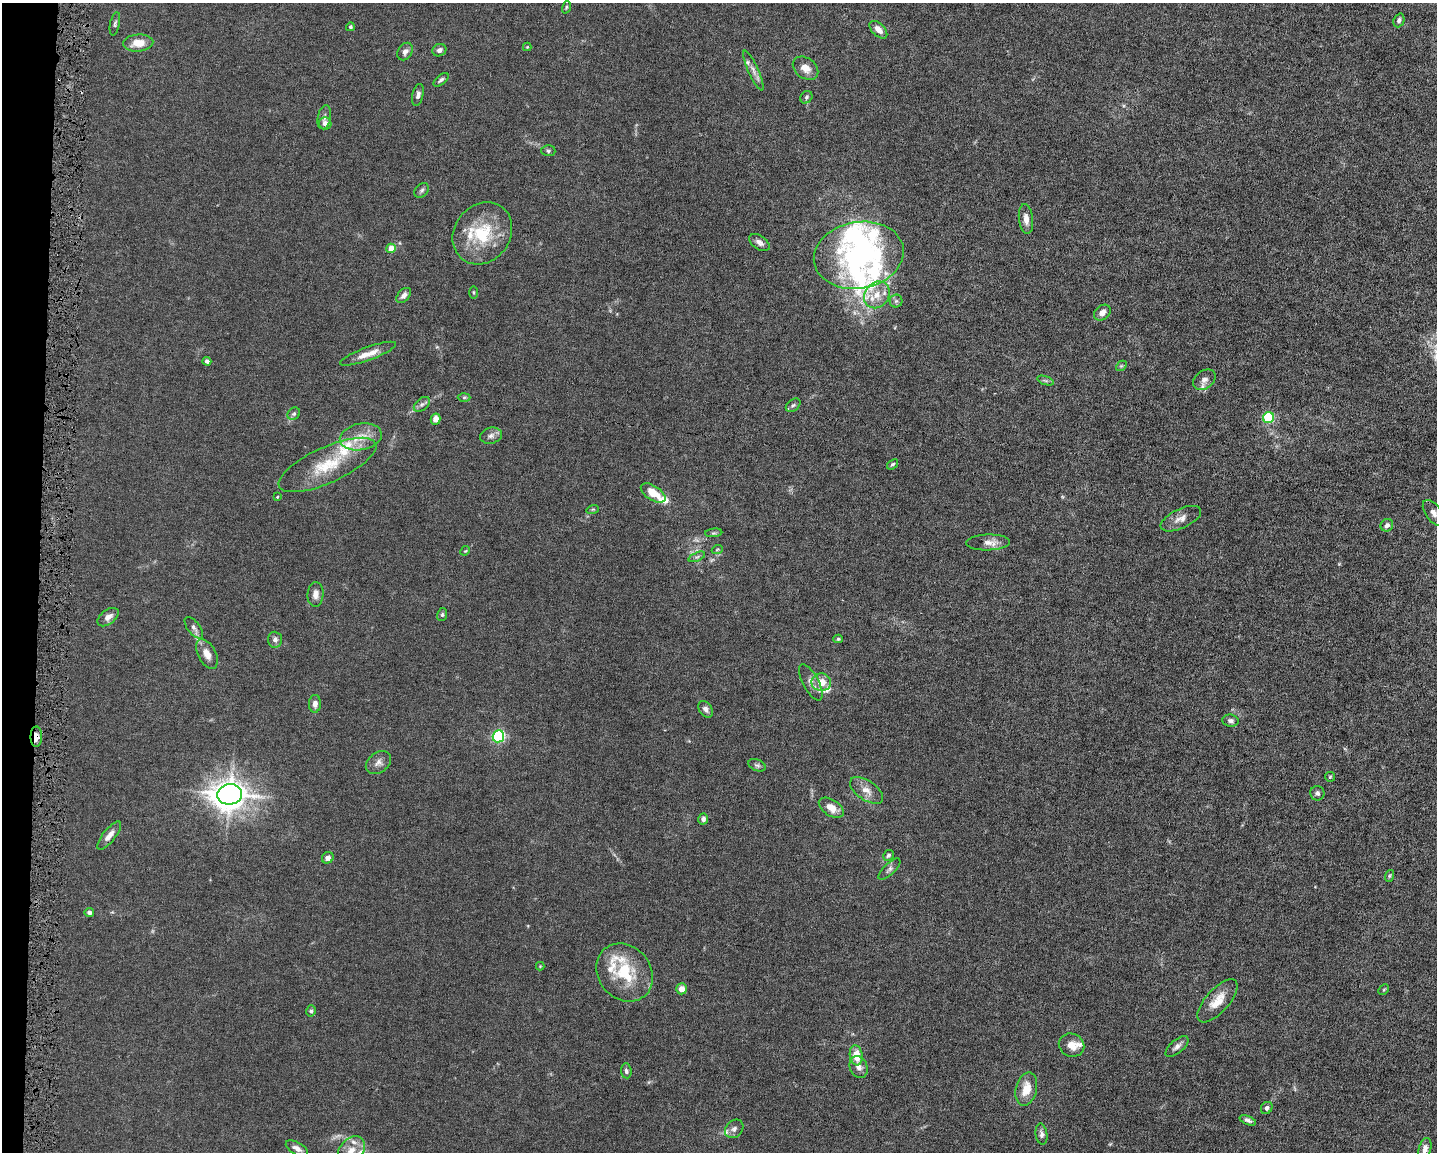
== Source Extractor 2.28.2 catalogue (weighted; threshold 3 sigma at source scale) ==
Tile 7 of 3 x 4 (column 1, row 3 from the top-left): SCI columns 218-1652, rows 1151-2300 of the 4629 x 4599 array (HDU 1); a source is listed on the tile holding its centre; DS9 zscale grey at full resolution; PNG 1439 x 1154 px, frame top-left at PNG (2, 3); each listed source drawn as its Kron ellipse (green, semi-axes under 4 px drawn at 4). Shown black and unused: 3% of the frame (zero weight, under 4 of 8 exposures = <1% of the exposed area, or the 3 px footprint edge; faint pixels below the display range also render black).
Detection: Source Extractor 2.28.2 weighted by HDU 2 'WHT'; one run over the whole footprint, this tile lists its part. Background 0.0149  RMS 0.0024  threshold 0.00965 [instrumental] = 3 sigma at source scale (4.09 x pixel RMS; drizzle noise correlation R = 1.36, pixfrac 0.8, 0.05/0.05 arcsec/px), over >= 5 px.
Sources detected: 119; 2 too faint to see at this stretch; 4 inside a brighter object's white glare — neither listed nor drawn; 12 inside a brighter listed object's ellipse — not listed separately; the other 101 listed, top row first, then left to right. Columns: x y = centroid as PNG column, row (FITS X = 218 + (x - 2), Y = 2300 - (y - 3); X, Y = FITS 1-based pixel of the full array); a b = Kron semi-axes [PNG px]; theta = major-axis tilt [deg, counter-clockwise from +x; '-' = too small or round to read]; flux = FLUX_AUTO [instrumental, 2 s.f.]
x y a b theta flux
566 7 6 4 72 0.3
1399 20 7 5 68 0.56
115 24 12 4 78 0.51
350 27 4 4 - 0.3
878 30 11 6 -45 1.5
138 43 15 8 4 3
527 47 4 4 - 0.17
439 50 7 6 - 0.68
405 51 9 7 56 0.95
805 68 14 10 -37 1.9
753 70 21 5 -66 1.3
441 80 9 4 40 0.53
418 95 11 5 77 0.76
806 97 6 5 - 0.41
324 117 12 6 79 0.79
325 124 6 6 - 0.93
548 151 7 5 -2 0.38
422 190 8 6 46 0.5
1026 219 15 7 -83 1.5
482 233 33 28 53 10
759 242 11 7 -36 0.92
391 248 5 4 - 2.5
859 255 45 33 10 36
473 292 6 3 -90 0.23
404 295 9 5 48 0.86
877 295 14 12 51 2.8
896 301 6 6 - 0.47
1102 313 9 7 39 1.1
368 354 30 6 20 2.4
207 361 4 4 - 0.62
1121 366 6 4 43 0.3
1204 380 12 9 36 1.2
1045 381 8 3 -19 0.38
464 397 6 4 1 0.34
422 404 9 5 40 0.62
793 405 8 5 38 0.45
294 414 7 5 43 0.42
1268 418 6 5 - 21
436 419 5 5 - 1.3
491 436 11 8 13 0.86
361 437 21 13 11 3.6
892 464 6 4 39 0.37
327 465 53 18 24 9.5
653 493 14 7 -32 3.7
277 497 3 3 - 0.22
593 509 6 4 18 0.24
1434 513 15 8 -53 1.4
1181 519 22 9 25 1.8
1387 525 6 6 - 0.78
714 533 8 3 5 0.32
988 542 22 8 2 1.7
717 550 5 3 - 0.2
465 551 5 4 - 0.21
697 557 9 4 22 0.48
315 594 12 8 85 1.2
442 615 6 5 - 0.34
108 617 12 7 37 1.2
194 628 13 6 -52 0.83
838 639 5 4 - 0.3
275 640 8 7 - 0.84
207 654 16 9 -62 1.9
811 682 20 8 -62 1.7
821 682 10 9 - 2.8
315 704 9 6 86 1.1
706 709 9 6 -55 0.79
1231 721 8 6 -8 0.63
498 736 6 5 - 31
36 737 10 5 -90 1.4
378 763 14 10 36 1.2
757 765 9 5 -23 0.52
1330 777 5 5 - 0.26
866 790 19 9 -35 2
1317 793 7 7 - 0.63
230 794 12 10 7 260
831 808 14 8 -33 2.2
703 819 5 5 - 0.64
109 835 17 6 51 1.4
888 855 6 5 - 0.38
328 858 6 5 - 0.86
889 869 14 5 44 0.69
1389 876 6 4 71 0.29
89 912 4 4 - 0.57
540 966 4 4 - 0.16
625 972 31 26 -50 9.7
682 989 5 5 - 1.7
1384 990 6 3 44 0.24
1217 1001 27 11 48 3.4
311 1011 5 5 - 0.4
1072 1045 13 11 -22 2.2
1177 1046 14 6 40 0.92
856 1055 10 6 -82 3.6
859 1067 11 8 -67 1.3
626 1071 7 5 -84 0.56
1026 1089 17 10 76 3.6
1267 1108 6 5 - 0.66
1248 1120 8 4 -21 0.62
734 1129 10 8 46 0.85
1041 1134 11 6 -82 0.71
297 1148 12 6 -29 1.1
1425 1149 11 6 74 1.1
351 1151 16 11 50 2.3
Overlapping masked pixels (flux is a lower limit): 1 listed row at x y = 36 737
Isophote crosses this tile's border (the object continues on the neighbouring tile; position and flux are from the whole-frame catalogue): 3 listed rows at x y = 1434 513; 1425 1149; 351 1151